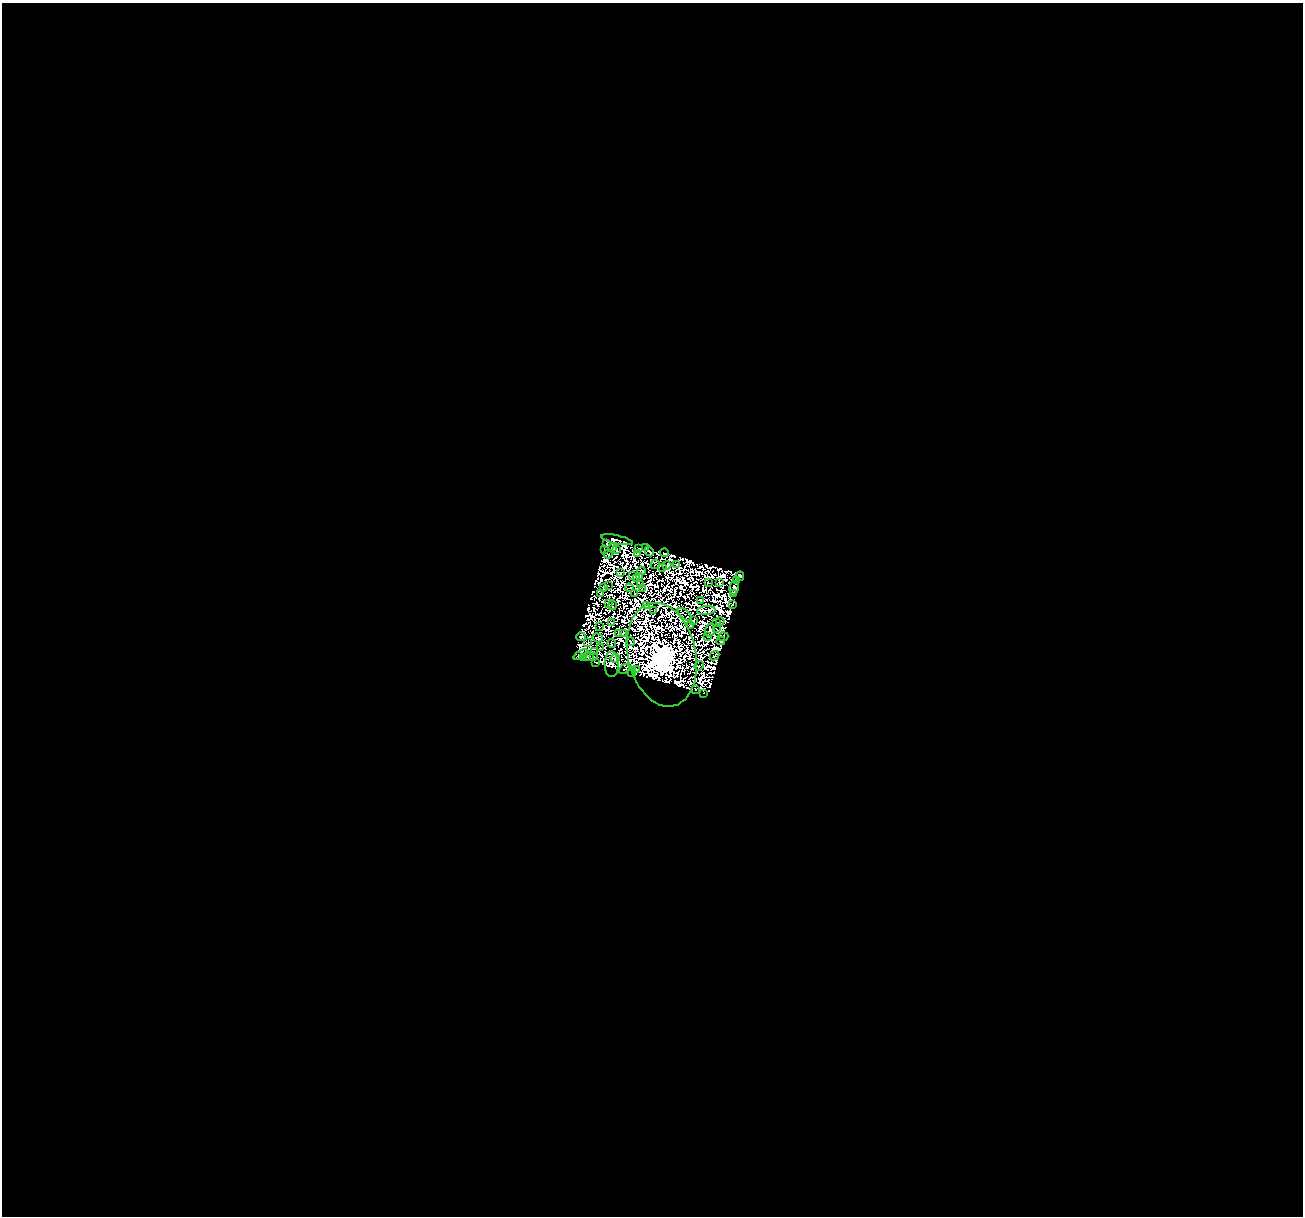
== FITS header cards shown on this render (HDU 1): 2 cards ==
NAXIS1  =                 1301
NAXIS2  =                 1214

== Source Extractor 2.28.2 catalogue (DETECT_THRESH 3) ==
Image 1301 x 1214 px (HDU 1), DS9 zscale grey, 1 PNG px = 1 image px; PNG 1305 x 1218 px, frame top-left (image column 1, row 1214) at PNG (2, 3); each listed source drawn as its Kron ellipse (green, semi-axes under 4 px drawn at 4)
Background 1.5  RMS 5.8e-04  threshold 0.00173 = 3 sigma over >= 5 px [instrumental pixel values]
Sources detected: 157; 81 with non-positive FLUX_AUTO (blend fragments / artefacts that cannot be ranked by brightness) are neither listed nor drawn; the other 76 listed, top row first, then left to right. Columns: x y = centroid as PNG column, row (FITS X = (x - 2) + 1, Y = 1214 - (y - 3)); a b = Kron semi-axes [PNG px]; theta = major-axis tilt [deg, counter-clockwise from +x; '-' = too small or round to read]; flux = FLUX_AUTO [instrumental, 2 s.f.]
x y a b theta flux
617 540 16 3 -12 290
606 544 4 3 - 64
646 547 3 2 - 21
613 548 3 2 - 34
639 548 2 2 - 48
604 549 4 3 - 80
617 550 2 2 - 25
649 551 5 2 - 23
664 553 4 2 - 8.7
608 554 4 2 - 60
638 554 3 2 - 22
655 564 5 2 - 45
667 565 4 2 - 41
677 565 3 2 - 28
663 567 3 2 - 14
641 571 4 3 - 19
621 573 2 2 - 39
633 576 3 2 - 53
740 576 4 4 - 96
640 577 3 2 - 37
637 578 4 2 - 20
736 580 3 2 - 32
719 582 3 2 - 62
708 583 2 2 - 38
640 584 3 2 - 28
608 586 2 2 - 15
603 587 4 2 - 35
629 588 4 2 - 0.6
642 588 3 2 - 5.6
734 588 7 4 77 11
601 593 2 2 - 18
733 593 3 2 - 62
634 594 3 2 - 9.5
700 600 3 2 - 16
608 603 3 3 - 12
733 604 4 3 - 100
612 605 5 2 - 14
646 605 2 2 - 40
654 611 2 2 - 34
706 611 9 4 5 2.5
685 614 9 2 -42 3.5
693 620 4 2 - 99
720 621 4 2 - 65
716 622 2 2 - 30
612 623 2 2 - 16
691 626 4 3 - 57
599 627 2 2 - 14
716 629 2 2 - 26
710 630 6 5 - 79
623 633 3 2 - 5.9
619 634 3 2 - 5.8
708 636 3 2 - 42
581 637 5 3 - 260
723 637 5 3 - 50
598 638 5 4 - 46
630 641 4 2 - 31
721 641 4 2 - 15
588 643 3 2 - 25
612 643 4 3 - 4.2
601 648 3 2 - 26
594 652 2 2 - 17
581 655 8 4 26 100
662 655 53 34 -77 300000
715 656 5 2 - 33
588 657 6 2 -15 51
593 657 2 2 - 84
584 658 3 3 - 8.2
615 658 4 3 - 5.4
596 663 3 2 - 87
612 664 13 7 -89 100
699 666 5 2 - 50
624 669 6 2 41 29
636 670 2 2 - 46
632 672 5 2 - 64
695 689 3 2 - 72
704 693 3 2 - 15
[81 non-positive-flux detections neither listed nor drawn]